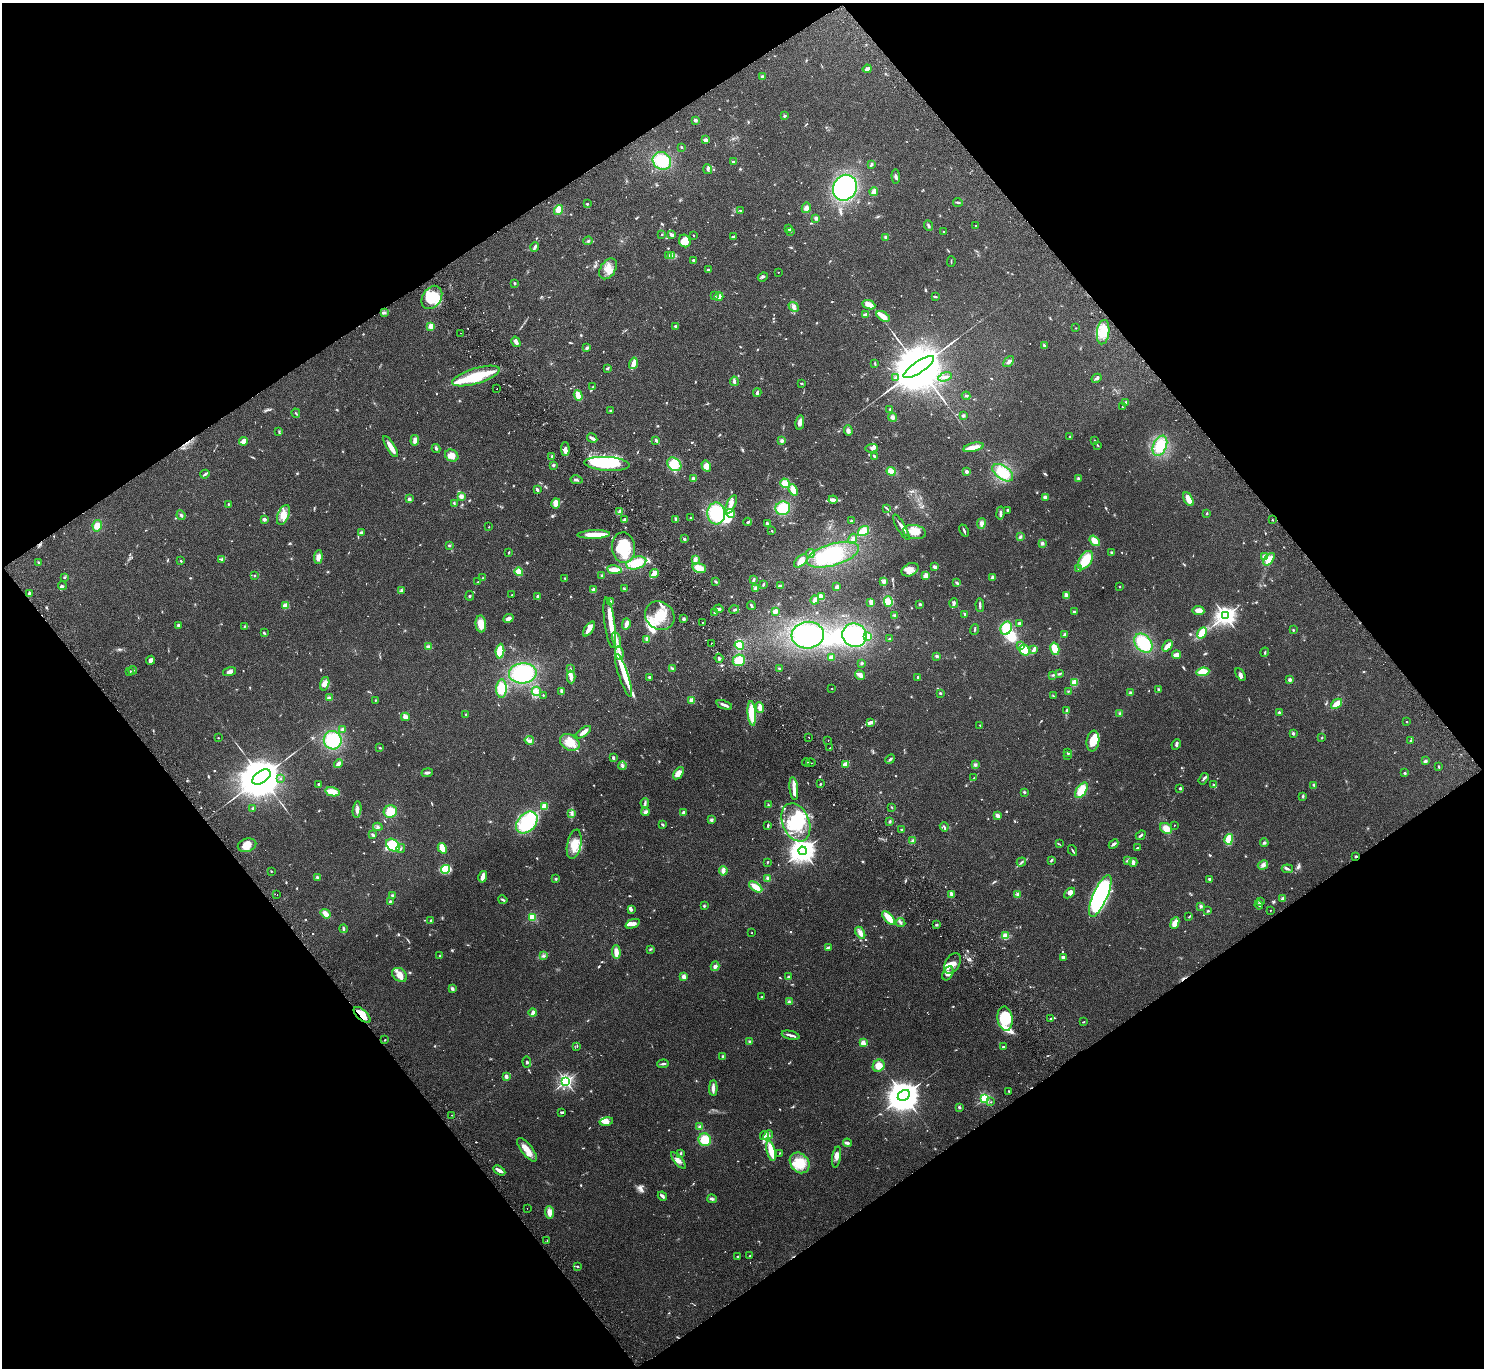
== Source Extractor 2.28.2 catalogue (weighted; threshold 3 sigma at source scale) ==
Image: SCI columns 49-5974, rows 201-5662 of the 6025 x 5999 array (HDU 1 of 3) = the unmasked area's bounding box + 8 px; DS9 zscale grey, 4 x 4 block average (1 PNG px = mean of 4 x 4 image px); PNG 1486 x 1370 px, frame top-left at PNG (2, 3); each listed source drawn as its Kron ellipse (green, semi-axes under 4 px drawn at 4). Shown black and unused: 49% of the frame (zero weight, under 2 of 3 exposures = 3% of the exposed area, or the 3 px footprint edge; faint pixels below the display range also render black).
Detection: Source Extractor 2.28.2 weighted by HDU 2 'WHT'. Background 0.0987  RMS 0.0088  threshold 0.0396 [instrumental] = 3 sigma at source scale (4.5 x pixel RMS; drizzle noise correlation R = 1.50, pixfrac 1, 0.05/0.05 arcsec/px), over >= 5 px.
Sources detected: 984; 11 too faint to see at this stretch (4 x 4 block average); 18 inside a brighter object's white glare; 5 cosmic-ray / hot-pixel residue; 4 long thin detections or spike segments (spike, bleed or trail) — neither listed nor drawn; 12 coinciding with a brighter row at this scale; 97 inside a brighter listed object's ellipse — not listed separately; of the other 837, all 500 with FLUX_AUTO >= 3.79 (the completeness limit of this list) listed and drawn (337 fainter detections not listed), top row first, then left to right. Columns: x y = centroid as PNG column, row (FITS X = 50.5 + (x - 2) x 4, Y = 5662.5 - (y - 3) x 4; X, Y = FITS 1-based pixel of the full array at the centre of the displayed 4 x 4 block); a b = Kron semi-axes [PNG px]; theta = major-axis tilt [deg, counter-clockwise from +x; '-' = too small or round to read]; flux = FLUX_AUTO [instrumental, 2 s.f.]
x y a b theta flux
867 69 4 2 - 21
762 77 2 2 - 15
785 116 3 2 - 7.5
695 120 2 2 - 62
705 140 3 3 - 19
681 147 2 2 - 7.6
662 161 9 8 - 160
733 162 4 2 - 5.7
872 164 4 2 - 11
708 169 5 3 - 9.6
896 177 7 2 -84 11
845 188 13 11 60 690
874 191 4 3 - 34
958 202 5 2 - 6.9
587 204 2 2 - 8.6
806 208 5 4 - 20
559 210 5 4 - 57
740 210 3 2 - 4.2
816 218 3 2 - 15
928 226 5 3 - 8.9
975 226 2 2 - 7.5
788 228 2 2 - 4.3
791 231 4 2 - 4.5
944 232 2 2 - 4.6
662 234 3 2 - 4.1
672 235 3 2 - 17
693 235 2 2 - 4.3
733 236 4 2 - 6.4
886 237 3 3 - 12
588 241 4 3 - 7.4
685 241 6 5 - 59
535 247 5 2 - 14
669 255 3 2 - 5.7
671 256 3 2 - 6.3
693 260 2 2 - 7.3
951 261 5 2 - 3.9
608 269 11 7 58 52
708 270 3 2 - 6.9
778 272 2 2 - 6.2
763 277 5 2 - 8.6
515 283 3 2 - 5.1
715 295 2 2 - 4
432 297 13 9 55 120
719 297 4 3 - 39
935 297 4 2 - 7.1
869 305 7 3 -23 56
794 307 5 3 - 15
384 313 4 3 - 9.5
866 315 4 2 - 18
883 316 7 4 -32 62
431 326 3 3 - 31
675 326 2 2 - 7.7
1076 328 2 2 - 7.4
1103 332 12 6 83 62
461 333 2 2 - 4.1
516 342 5 3 - 20
1044 346 4 2 - 9.9
587 348 4 2 - 12
1009 361 6 3 49 14
633 363 6 3 74 54
875 364 4 2 - 5.4
919 367 18 5 34 69000
607 368 3 2 - 9.7
476 376 25 7 17 220
945 377 7 2 18 15
895 378 3 3 - 7.3
1096 378 5 3 - 10
734 381 5 3 - 15
802 383 4 2 - 3.9
593 387 3 3 - 6.3
497 388 2 2 - 4.9
757 393 4 3 - 9.6
578 395 5 3 - 61
966 396 4 2 - 6.9
1126 402 3 2 - 4.6
1122 407 2 2 - 6.3
890 409 2 2 - 27
610 410 2 2 - 23
296 413 4 2 - 5.2
963 415 4 3 - 7.4
892 417 4 3 - 15
800 422 7 3 79 25
848 431 5 3 - 17
279 432 3 2 - 3.8
1070 437 2 2 - 22
592 438 5 2 - 20
415 440 5 3 - 23
656 440 3 2 - 9.3
782 440 3 3 - 13
244 441 4 3 - 46
1095 441 4 2 - 5.6
1097 445 4 2 - 4.9
1160 446 10 6 66 150
391 447 12 3 -58 48
973 447 10 2 13 79
436 448 4 3 - 7.4
872 448 6 3 3 12
565 449 6 3 -89 28
452 456 7 5 -32 42
552 456 2 2 - 7.4
874 456 3 2 - 7.4
607 464 22 7 -4 480
674 464 8 6 -40 99
553 465 3 2 - 8.3
706 466 6 4 -58 32
891 471 4 4 - 30
966 472 4 3 - 13
1003 473 12 6 -35 120
205 474 4 2 - 7.5
693 478 3 3 - 9.5
1078 478 3 2 - 7.9
576 480 6 2 -10 9.8
785 483 5 4 - 58
537 489 3 2 - 11
793 490 6 3 -67 55
461 496 2 2 - 150
1045 497 3 3 - 18
409 499 2 2 - 82
1188 499 7 4 -61 46
833 500 4 2 - 22
454 503 4 2 - 5.3
556 503 5 4 - 43
228 504 2 2 - 4
731 505 10 4 65 38
783 508 7 7 - 120
887 509 3 2 - 5.2
1008 510 4 2 - 6.9
619 511 3 2 - 6.6
716 513 11 9 -87 240
730 513 5 3 - 22
1000 513 6 3 80 12
1207 513 3 2 - 4.7
181 515 5 3 - 9.6
283 515 10 5 66 46
690 518 2 2 - 7.7
264 519 2 2 - 71
676 519 3 2 - 15
625 520 4 3 - 19
852 520 3 2 - 6.1
1272 520 2 2 - 3.8
748 522 4 2 - 7.5
981 523 5 4 - 17
767 524 4 2 - 13
97 526 6 4 78 38
489 527 2 2 - 8
901 527 15 2 -60 21
772 531 2 2 - 8.8
863 531 6 4 35 74
964 531 6 2 -67 11
914 532 11 7 -11 64
361 533 2 2 - 63
594 534 16 3 2 110
1020 537 4 3 - 9.4
684 539 3 2 - 7
853 539 5 3 - 13
1095 541 6 3 -50 58
1042 543 3 3 - 11
449 545 3 3 - 6.2
623 548 15 11 -83 190
509 552 2 2 - 6.7
1111 553 3 2 - 6.9
810 554 4 3 - 13
833 555 27 11 16 320
318 557 7 3 84 30
1265 557 3 3 - 43
221 559 4 2 - 8
695 559 3 3 - 27
1269 559 7 3 51 53
1085 560 10 6 57 130
181 561 2 2 - 5.8
801 561 8 4 42 39
38 562 4 2 - 3.9
636 563 10 6 17 110
935 567 4 3 - 13
699 568 7 4 -14 57
1079 569 4 2 - 6.4
615 570 7 4 -8 45
910 570 9 6 27 41
519 572 4 4 - 46
654 574 4 3 - 48
254 575 2 2 - 3.8
602 575 3 2 - 6.2
926 576 3 3 - 28
65 577 3 2 - 5
992 577 4 3 - 10
483 578 3 2 - 4.2
565 578 3 2 - 3.8
753 580 3 2 - 12
884 581 3 3 - 18
478 582 2 2 - 5.3
716 582 3 2 - 6.2
957 583 4 2 - 8.3
763 584 4 2 - 7.2
62 586 5 2 - 5.6
780 586 4 2 - 12
1120 586 2 2 - 17
837 587 3 2 - 23
756 588 3 2 - 26
624 589 3 2 - 5.2
401 590 3 2 - 4.7
593 590 3 3 - 20
30 594 3 2 - 16
512 595 2 2 - 7.6
470 596 5 2 - 4.8
538 596 3 2 - 8.4
1066 596 4 2 - 28
821 597 4 2 - 34
815 600 4 3 - 26
610 602 3 2 - 3.9
871 602 4 2 - 32
888 602 5 4 - 50
954 603 5 2 - 18
920 604 3 2 - 7
980 605 7 2 -88 12
285 606 3 3 - 39
751 606 4 2 - 9.2
719 609 4 2 - 13
734 610 5 2 - 8.9
1198 610 6 4 -5 33
775 611 3 3 - 29
1074 611 3 2 - 5.7
715 613 3 3 - 7.2
965 614 3 2 - 7.2
660 616 15 13 -38 130
895 616 3 2 - 6.9
1225 616 3 3 - 3200
509 618 5 3 - 19
684 619 3 2 - 14
610 623 25 5 -82 86
702 623 2 2 - 12
1019 623 2 2 - 15
481 624 8 5 -84 59
626 624 6 3 76 27
178 625 2 2 - 11
245 626 3 2 - 4.8
1006 628 7 5 63 110
589 629 8 3 55 50
974 629 5 2 - 5.4
1293 630 3 2 - 4
264 633 3 2 - 6.5
1202 633 6 4 60 82
1064 634 3 2 - 7.1
808 635 16 13 5 390
854 635 12 11 - 360
868 636 3 3 - 29
647 639 3 2 - 15
889 639 3 2 - 5.1
616 640 8 2 -77 19
711 643 2 2 - 46
1143 643 11 7 -47 210
739 645 5 4 - 71
1020 646 2 2 - 31
1167 646 6 3 47 40
429 647 4 3 - 16
1055 649 6 4 -76 67
1025 650 6 5 - 85
1034 650 4 2 - 21
500 651 7 4 85 85
1265 652 4 2 - 4.5
619 653 7 3 -85 20
1176 655 4 2 - 33
937 656 4 2 - 8.2
719 658 4 2 - 8.9
831 658 2 2 - 140
151 660 5 4 - 17
739 660 6 5 - 80
862 663 3 2 - 6.3
673 668 3 2 - 5
779 668 3 2 - 5.3
570 669 3 2 - 4.5
133 670 4 2 - 5
130 671 2 2 - 5.2
229 672 7 3 16 22
1203 672 6 4 8 82
523 673 14 10 3 340
1059 674 4 2 - 7.5
1240 674 7 3 -60 17
624 675 22 4 -72 72
860 675 5 3 - 32
1053 675 3 2 - 4.3
571 677 6 3 -89 22
649 677 2 2 - 9.1
918 677 2 2 - 9.3
1290 680 2 2 - 71
1074 683 4 3 - 38
325 684 7 4 74 34
832 688 2 2 - 5.3
501 689 9 5 89 82
1159 689 4 3 - 7.4
536 691 4 4 - 19
561 691 4 2 - 15
1068 691 2 2 - 3.8
940 693 3 2 - 6.6
1131 693 3 3 - 9.6
543 695 2 2 - 4.3
1053 696 3 2 - 3.8
329 698 4 4 - 15
375 700 2 2 - 4.1
692 700 2 2 - 180
1337 704 6 3 40 58
724 705 8 2 -21 21
760 707 5 2 - 41
1066 710 4 2 - 6.9
1279 712 3 2 - 5.5
752 713 12 4 -85 140
1120 713 3 3 - 7.6
466 715 2 2 - 4.2
405 717 4 3 - 28
871 722 4 3 - 17
1407 722 2 2 - 7.1
980 725 2 2 - 10
342 729 3 3 - 7.5
583 732 9 3 35 37
1293 733 3 3 - 6.4
809 737 2 2 - 8.9
218 738 2 2 - 8.9
1322 738 3 2 - 4.1
333 740 9 9 - 220
529 740 5 3 - 12
828 740 2 2 - 3.9
1093 741 10 6 83 92
1411 741 2 2 - 5.8
570 742 10 7 -31 75
1176 744 5 2 - 9.7
380 748 2 2 - 4
829 748 2 2 - 11
1068 753 4 2 - 5.4
1068 756 3 2 - 4
613 758 3 2 - 9
890 759 5 2 - 8.8
1425 761 4 3 - 8.2
806 762 4 2 - 4.3
811 763 5 2 - 5.5
338 764 4 2 - 25
845 764 4 3 - 37
975 765 3 3 - 11
622 766 4 3 - 11
1439 767 3 2 - 5.6
427 773 6 2 9 12
679 773 7 4 54 44
1405 773 2 2 - 23
261 777 10 5 34 36000
280 778 2 2 - 4.6
974 778 3 2 - 4.1
1203 779 6 2 57 9.8
319 784 2 2 - 28
820 784 2 2 - 4.2
1213 785 2 2 - 4.3
1314 785 4 2 - 7.7
794 788 11 4 -84 33
1180 788 2 2 - 31
1081 790 9 5 55 98
332 792 7 4 -13 72
1024 792 3 2 - 5.9
1303 796 3 2 - 8.9
645 803 5 2 - 9.9
768 805 3 2 - 4.1
544 806 2 2 - 310
892 807 3 2 - 3.9
253 808 3 2 - 4.4
357 810 8 4 81 23
390 811 6 6 - 80
646 812 4 3 - 12
572 813 4 2 - 5
683 813 4 3 - 12
997 816 4 3 - 24
711 820 3 3 - 12
890 821 3 2 - 8.1
527 822 12 9 47 260
796 822 20 13 -67 190
663 825 4 2 - 5.6
768 825 4 2 - 6.4
1174 825 2 2 - 6.9
378 827 5 2 - 8.3
944 827 5 2 - 6.8
1166 828 6 5 - 45
902 830 2 2 - 38
373 835 3 2 - 9.5
1141 835 5 2 - 13
1229 839 5 4 - 81
913 840 3 2 - 8.5
1264 843 4 3 - 8.7
574 844 15 7 78 90
1059 844 3 2 - 3.9
1113 844 5 3 - 9.6
247 845 9 6 16 49
393 845 7 5 -35 140
442 848 6 3 -58 70
1137 848 2 2 - 6.4
401 849 4 2 - 4.6
1073 850 6 2 -63 6.5
803 851 4 3 - 5900
1356 856 2 2 - 30
1051 860 3 2 - 7.5
1128 860 3 2 - 4.4
767 862 3 2 - 4.5
1021 862 5 2 - 8
1133 862 4 3 - 14
1263 865 5 4 - 16
445 869 5 4 - 120
1287 869 6 2 -6 9.7
271 871 2 2 - 4.4
723 871 5 3 - 25
317 877 3 3 - 7.2
483 877 6 2 77 40
768 878 4 3 - 13
556 879 2 2 - 7.4
1210 879 3 2 - 14
756 887 7 3 -34 63
1069 893 6 4 42 23
951 894 3 3 - 14
277 895 2 2 - 4.3
392 895 3 3 - 7.2
1018 895 4 3 - 15
1100 896 22 7 66 700
1283 898 3 2 - 20
503 900 4 2 - 8.7
390 901 3 3 - 5.5
1260 902 4 2 - 4.9
1259 905 4 3 - 9.7
704 906 3 2 - 5.9
1201 906 3 3 - 8.9
631 909 3 2 - 5.2
1270 910 2 2 - 4.2
1208 911 2 2 - 7.1
326 914 5 3 - 32
532 917 2 2 - 350
1189 917 2 2 - 4.3
889 918 8 3 -47 83
431 920 2 2 - 10
901 923 5 3 - 9.6
1175 923 6 4 67 47
633 924 7 3 22 19
936 925 3 2 - 7.3
343 929 4 2 - 8.1
752 933 2 2 - 4.3
860 933 6 4 -58 29
1006 936 3 3 - 70
828 947 4 2 - 7.8
650 949 3 2 - 5.5
616 952 7 3 -87 62
439 956 2 2 - 3.8
543 956 3 2 - 6
1063 957 4 3 - 13
953 963 11 7 59 44
715 966 5 3 - 16
948 973 7 5 63 27
400 975 8 6 -38 43
684 977 2 2 - 140
788 977 2 2 - 29
452 989 4 3 - 11
762 997 2 2 - 4
790 1002 3 2 - 6
533 1013 4 3 - 17
362 1015 10 5 -42 62
1005 1019 12 7 -81 160
1051 1019 3 2 - 9.4
1083 1022 3 2 - 4
791 1035 9 2 -14 18
385 1040 2 2 - 11
750 1041 3 3 - 7.3
863 1043 2 2 - 180
577 1046 2 2 - 3.9
1003 1047 2 2 - 21
723 1056 4 2 - 6.5
527 1062 6 3 -87 8.5
663 1064 6 2 5 10
879 1066 6 5 - 44
506 1076 3 3 - 16
566 1081 2 2 - 1400
713 1088 7 4 88 20
1009 1091 2 2 - 5.1
904 1095 6 5 - 13000
985 1098 2 2 - 740
991 1102 2 2 - 4.1
959 1107 2 2 - 22
562 1112 3 2 - 11
452 1115 2 2 - 3.9
606 1122 7 4 12 27
700 1127 4 3 - 11
764 1135 4 3 - 10
768 1135 5 3 - 17
705 1140 6 6 - 88
848 1143 4 4 - 13
527 1150 14 5 -52 53
771 1151 10 3 -76 83
680 1153 3 2 - 5.8
779 1153 2 2 - 7.4
837 1157 11 3 80 24
678 1161 10 4 -49 30
800 1163 11 9 -50 100
499 1170 6 2 -31 30
662 1196 5 2 - 15
712 1199 5 3 - 11
527 1208 2 2 - 3.9
549 1212 6 4 -83 38
547 1240 2 2 - 6.1
738 1256 3 2 - 5.4
750 1256 2 2 - 4.3
577 1266 3 2 - 5.6
Overlapping masked pixels (flux is a lower limit): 2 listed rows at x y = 1356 856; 362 1015
Diffuse or blended objects may show on this block-average render without a row.